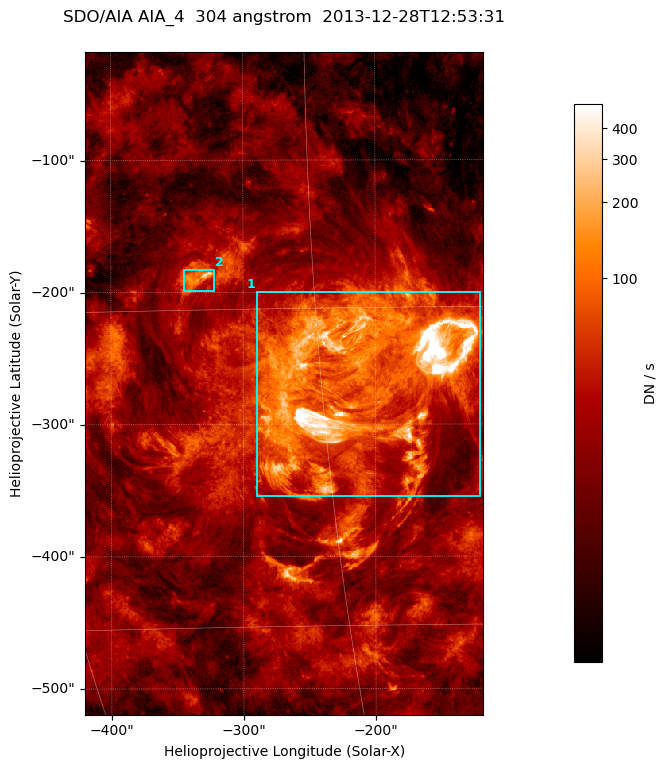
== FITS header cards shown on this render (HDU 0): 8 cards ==
TELESCOP= 'SDO/AIA '
INSTRUME= 'AIA_4   '
WAVELNTH=                  304
WAVEUNIT= 'angstrom'
DATE-OBS= '2013-12-28T12:53:31.13'
CTYPE1  = 'HPLN-TAN'
CTYPE2  = 'HPLT-TAN'
BUNIT   = 'DN / s  '

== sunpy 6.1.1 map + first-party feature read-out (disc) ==
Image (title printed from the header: SDO/AIA AIA_4  304 angstrom  2013-12-28T12:53:31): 502 x 835 px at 0.6 arcsec/px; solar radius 976 arcsec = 1626 px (partial field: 5.0% of the solar disc is inside the frame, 100% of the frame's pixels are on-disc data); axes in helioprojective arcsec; data unit DN / s (BUNIT, on the colour bar)
Orientation: roll -0.132 deg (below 1 deg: not rotated)
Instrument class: DISC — disc imager (sunpy class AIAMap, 304 A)
Bright regions (active regions / flare kernels): reference = the on-disc median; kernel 5 px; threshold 5 sigma = 72.6 DN / s over a disc level ~21.9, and >= 1.15x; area >= 419 px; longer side >= 6 px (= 3.6 arcsec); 2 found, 2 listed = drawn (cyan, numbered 1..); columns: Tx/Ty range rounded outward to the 2 arcsec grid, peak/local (2 s.f.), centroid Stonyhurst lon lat
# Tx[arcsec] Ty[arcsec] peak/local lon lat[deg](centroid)
1 -290..-120 -354..-198 128 -13 -18
2 -346..-322 -200..-182 14 -21 -14